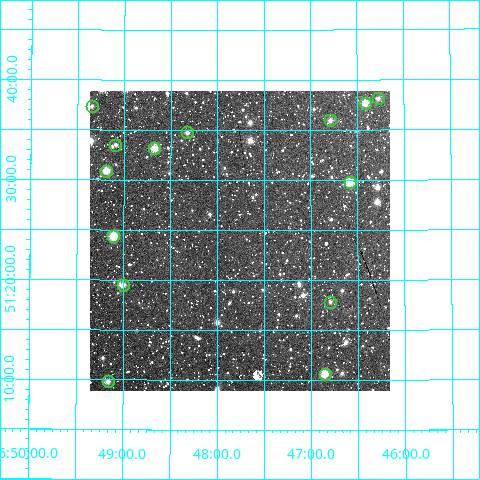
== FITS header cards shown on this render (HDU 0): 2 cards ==
NAXIS1  =                  300
NAXIS2  =                  300

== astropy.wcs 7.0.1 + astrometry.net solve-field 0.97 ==
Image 300 x 300 px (HDU 0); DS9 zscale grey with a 90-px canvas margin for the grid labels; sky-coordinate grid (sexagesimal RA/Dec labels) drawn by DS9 from the SOLVED WCS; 14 Tycho-2 reference stars matched to detected sources circled (green)
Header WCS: RA---TAN/DEC--TAN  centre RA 06:47:46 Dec +51:24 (101.94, +51.40 deg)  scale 6 arcsec/px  FOV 30.0' x 30.0'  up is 0 deg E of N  parity normal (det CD < 0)
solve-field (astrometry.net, Tycho-2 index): VERIFIED the header's WCS against the Tycho-2 star catalogue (verified at 2 index scales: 10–14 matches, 0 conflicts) and refined it, rather than solving blind
Solved WCS: RA---TAN-SIP/DEC--TAN-SIP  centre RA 06:47:46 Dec +51:24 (101.94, +51.40 deg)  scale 6 arcsec/px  FOV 30.0' x 30.0'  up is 0 deg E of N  parity normal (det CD < 0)
The solver's refit moves the header's centre by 0.5 arcsec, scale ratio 0.9998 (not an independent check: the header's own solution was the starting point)
Tycho-2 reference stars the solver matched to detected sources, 14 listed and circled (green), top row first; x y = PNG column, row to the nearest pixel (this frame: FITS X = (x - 90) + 1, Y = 300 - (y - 91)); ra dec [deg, ICRS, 3 dp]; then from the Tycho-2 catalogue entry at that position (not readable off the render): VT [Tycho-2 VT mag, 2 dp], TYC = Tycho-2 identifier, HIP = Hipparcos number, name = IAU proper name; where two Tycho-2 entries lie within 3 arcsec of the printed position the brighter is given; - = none
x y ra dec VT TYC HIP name
378 98 101.568 +51.636 11.61 3402-1519-1 - -
365 103 101.603 +51.628 10.79 3402-1673-1 - -
92 106 102.337 +51.623 11.82 3402-495-1 - -
330 120 101.696 +51.600 11.35 3402-1242-1 - -
187 132 102.080 +51.579 11.94 3402-1480-1 - -
115 145 102.273 +51.559 11.56 3402-551-1 - -
154 148 102.168 +51.553 10.49 3402-1339-1 - -
106 171 102.298 +51.515 10.23 3402-620-1 - -
350 182 101.645 +51.496 9.91 3402-1817-1 - -
113 236 102.277 +51.407 9.49 3402-629-1 32684 -
123 285 102.252 +51.325 11.21 3402-1473-1 - -
330 302 101.698 +51.297 12.27 3402-1793-1 - -
325 374 101.714 +51.177 10.41 3402-1463-1 - -
108 381 102.290 +51.164 11.42 3402-91-1 - -